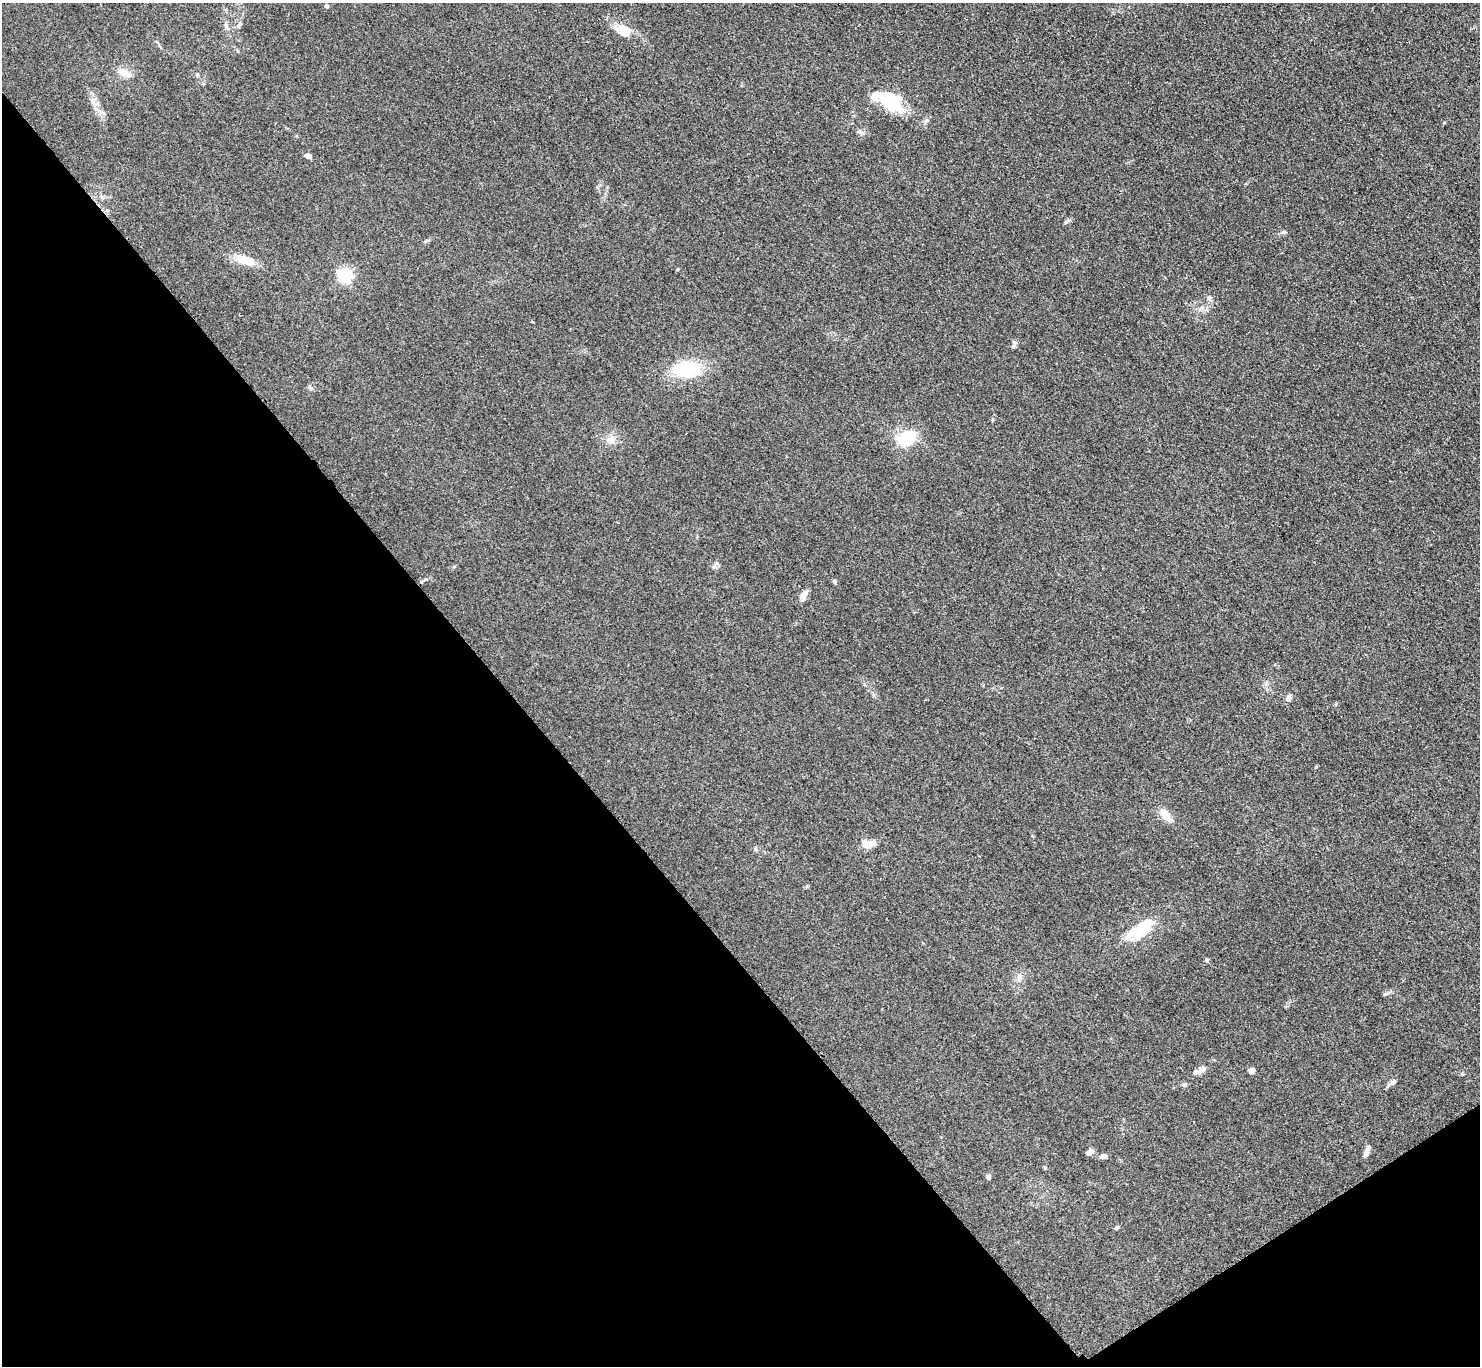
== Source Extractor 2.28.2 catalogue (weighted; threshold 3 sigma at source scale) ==
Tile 14 of 4 x 4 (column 2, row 4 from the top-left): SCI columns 1497-2974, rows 320-1683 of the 5952 x 5948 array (HDU 1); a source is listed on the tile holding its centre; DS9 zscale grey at full resolution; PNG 1482 x 1368 px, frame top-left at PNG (2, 3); no overlay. Shown black and unused: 37% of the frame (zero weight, under 3 of 4 exposures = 2% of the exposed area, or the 3 px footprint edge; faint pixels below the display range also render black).
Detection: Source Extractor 2.28.2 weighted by HDU 2 'WHT'; one run over the whole footprint, this tile lists its part. Background 0.0483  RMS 0.0052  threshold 0.0232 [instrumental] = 3 sigma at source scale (4.5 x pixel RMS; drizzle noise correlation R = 1.50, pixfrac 1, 0.05/0.05 arcsec/px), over >= 5 px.
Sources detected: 46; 2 inside a brighter object's white glare — not listed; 4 inside a brighter listed object's ellipse — not listed separately; the other 40 listed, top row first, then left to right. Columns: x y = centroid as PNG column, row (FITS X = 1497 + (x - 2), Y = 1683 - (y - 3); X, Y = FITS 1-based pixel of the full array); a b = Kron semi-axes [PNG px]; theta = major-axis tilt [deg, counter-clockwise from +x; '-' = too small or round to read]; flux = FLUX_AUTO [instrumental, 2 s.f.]
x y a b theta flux
326 6 5 4 - 0.72
239 24 10 3 50 0.89
625 29 25 9 -30 7.2
124 73 18 9 -36 4.5
197 75 5 4 - 0.82
891 102 25 15 -39 30
926 120 6 4 19 0.88
860 132 10 6 -25 1.6
308 156 7 5 -27 1.9
1067 221 9 4 44 1
1283 232 7 5 20 1
245 260 24 10 -19 9.7
345 276 6 5 - 120
1209 298 7 4 -19 0.88
1013 346 7 4 88 0.93
687 369 26 16 3 29
310 388 7 4 -20 0.85
993 420 5 3 - 0.51
906 438 17 12 30 23
611 440 12 9 -46 3.4
717 563 7 4 -89 1.1
834 581 6 5 - 0.93
804 595 12 6 64 3.7
1288 698 4 4 - 5.2
1316 767 4 3 - 0.44
1165 815 17 9 -50 5.5
867 844 15 9 6 6.4
1140 932 37 16 36 15
1207 960 5 5 - 0.83
1019 977 9 6 90 1.8
1385 994 9 4 21 0.87
1201 1070 15 7 46 2.6
1252 1071 6 5 - 2.3
1393 1082 11 5 47 1.6
1184 1085 6 6 - 1
1090 1151 9 6 36 2
1366 1153 10 7 70 2
1103 1156 7 5 -2 2
988 1177 4 4 - 3.3
1116 1228 5 5 - 0.66
Unlisted compact peaks at least as high as the median listed source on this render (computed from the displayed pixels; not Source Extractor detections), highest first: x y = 426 579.